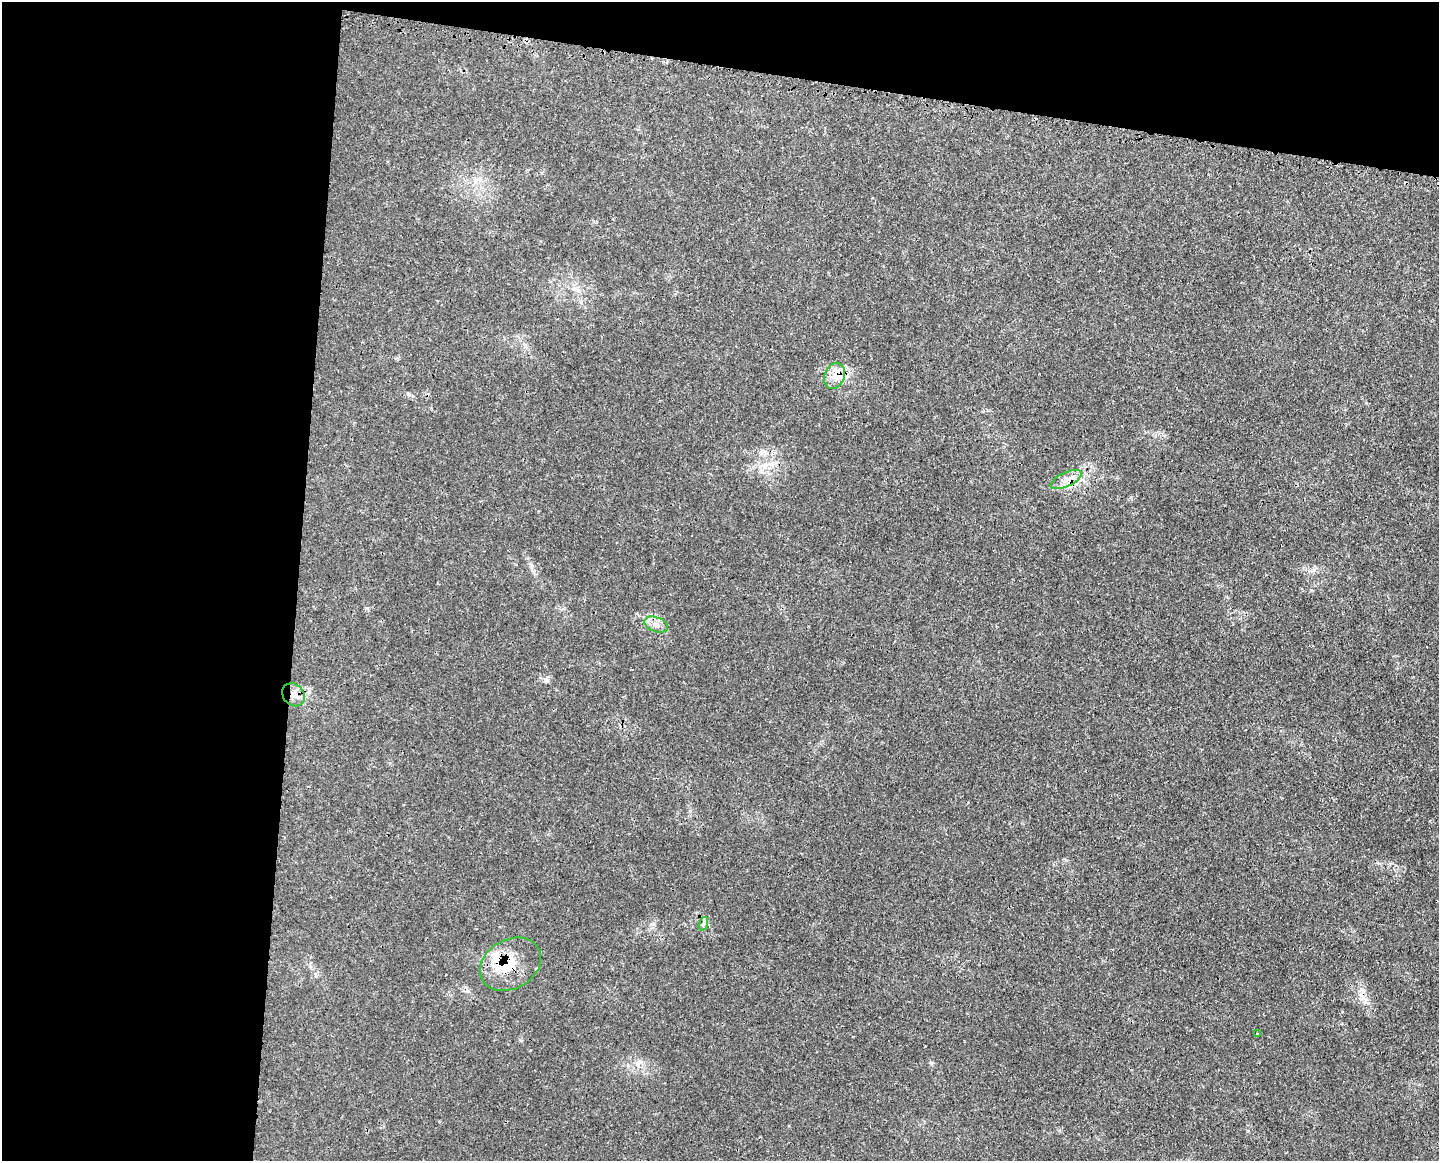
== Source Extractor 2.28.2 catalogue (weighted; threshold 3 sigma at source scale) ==
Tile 1 of 3 x 4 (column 1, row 1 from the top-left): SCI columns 136-1572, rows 3481-4639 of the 4694 x 4641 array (HDU 1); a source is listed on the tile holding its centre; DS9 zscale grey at full resolution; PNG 1441 x 1163 px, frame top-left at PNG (2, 2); each listed source drawn as its Kron ellipse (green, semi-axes under 4 px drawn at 4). Shown black and unused: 27% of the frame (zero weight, under 3 of 4 exposures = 2% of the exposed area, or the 3 px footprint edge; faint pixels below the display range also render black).
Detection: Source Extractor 2.28.2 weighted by HDU 2 'WHT'; one run over the whole footprint, this tile lists its part. Background 0.0549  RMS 0.0033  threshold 0.0148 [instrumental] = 3 sigma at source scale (4.5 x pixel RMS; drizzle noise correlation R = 1.50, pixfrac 1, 0.05/0.05 arcsec/px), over >= 5 px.
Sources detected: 9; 1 cosmic-ray / hot-pixel residue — neither listed nor drawn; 1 inside a brighter listed object's ellipse — not listed separately; the other 7 listed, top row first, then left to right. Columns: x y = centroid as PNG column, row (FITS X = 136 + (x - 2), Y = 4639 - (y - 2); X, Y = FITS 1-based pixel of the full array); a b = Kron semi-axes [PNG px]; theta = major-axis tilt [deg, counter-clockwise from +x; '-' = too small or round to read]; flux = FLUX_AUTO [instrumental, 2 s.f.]
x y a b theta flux
835 376 13 10 69 3.5
1066 479 17 7 25 2.9
656 625 12 7 -21 2
293 695 12 10 -47 2.8
703 924 7 4 72 0.74
510 964 32 24 30 12
1257 1034 3 2 - 0.4
Overlapping masked pixels (flux is a lower limit): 4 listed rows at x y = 835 376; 1066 479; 293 695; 510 964